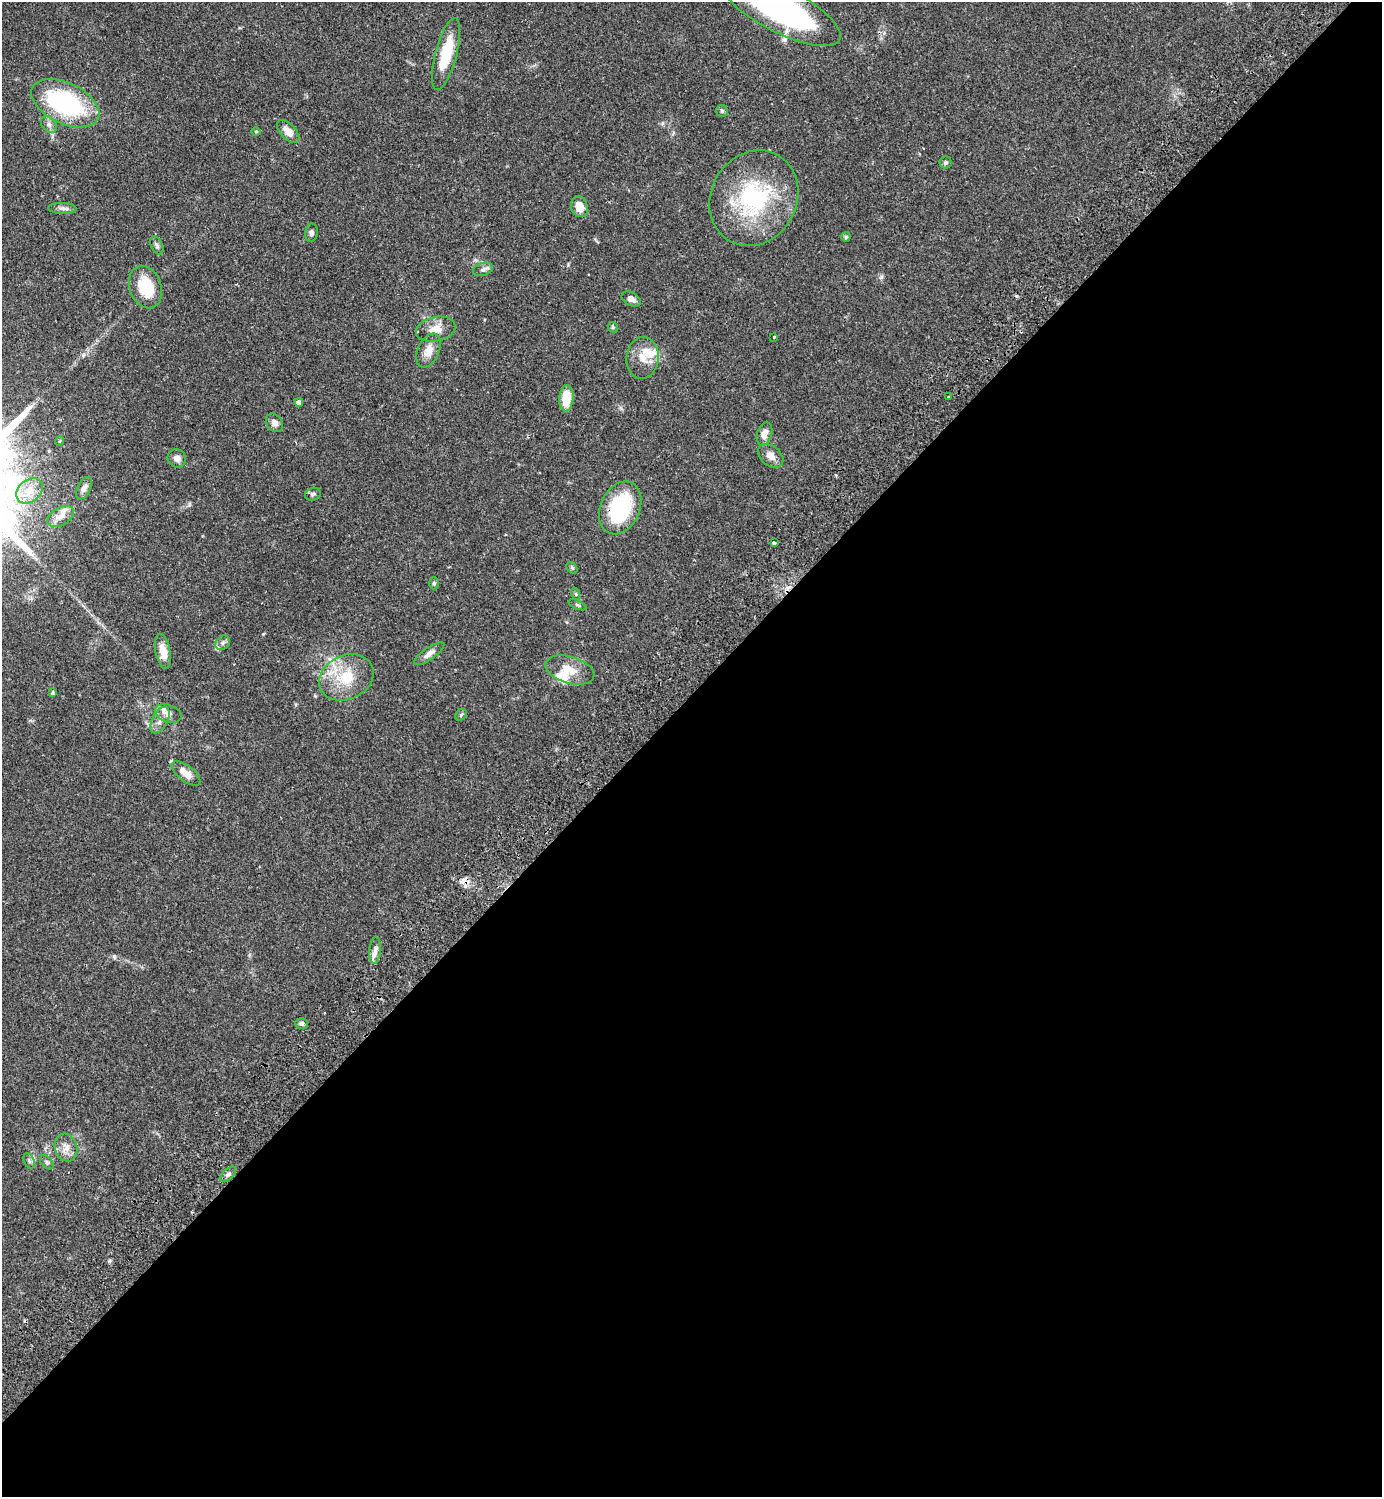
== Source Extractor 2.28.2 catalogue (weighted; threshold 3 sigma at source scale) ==
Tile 15 of 4 x 4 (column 3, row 4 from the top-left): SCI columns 3107-4486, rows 45-1539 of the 6072 x 6072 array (HDU 1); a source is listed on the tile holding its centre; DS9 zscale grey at full resolution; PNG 1384 x 1499 px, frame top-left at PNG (2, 2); each listed source drawn as its Kron ellipse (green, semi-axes under 4 px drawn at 4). Shown black and unused: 54% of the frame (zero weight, under 2 of 3 exposures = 3% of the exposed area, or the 3 px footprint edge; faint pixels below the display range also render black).
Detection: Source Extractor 2.28.2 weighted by HDU 2 'WHT'; one run over the whole footprint, this tile lists its part. Background 0.0707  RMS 0.0052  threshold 0.0235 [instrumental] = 3 sigma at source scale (4.5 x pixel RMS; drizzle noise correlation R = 1.50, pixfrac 1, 0.05/0.05 arcsec/px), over >= 5 px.
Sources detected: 64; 1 cosmic-ray / hot-pixel residue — neither listed nor drawn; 7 inside a brighter listed object's ellipse — not listed separately; the other 56 listed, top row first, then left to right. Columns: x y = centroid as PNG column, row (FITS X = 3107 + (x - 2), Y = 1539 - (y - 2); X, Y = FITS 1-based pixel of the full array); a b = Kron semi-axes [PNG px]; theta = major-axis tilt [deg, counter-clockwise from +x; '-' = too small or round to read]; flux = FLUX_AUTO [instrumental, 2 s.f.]
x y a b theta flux
781 10 66 22 -27 120
446 54 37 10 75 19
65 103 36 20 -26 65
722 111 6 6 - 1
49 124 9 6 -48 1.8
256 132 5 3 - 0.47
288 132 14 7 -45 4.7
946 163 6 6 - 1.1
754 198 49 43 61 58
579 207 10 8 -70 6.3
62 208 14 5 -2 2
311 233 9 6 81 1.8
846 237 5 4 - 0.63
157 245 10 5 -65 1.3
483 269 10 6 19 1.6
145 287 22 16 -70 18
631 299 10 6 -27 3.2
613 327 5 4 - 0.68
436 329 20 12 11 6.5
774 337 3 2 - 0.38
429 351 18 10 66 5.3
642 358 21 16 84 7.8
948 397 3 3 - 1.2
566 398 13 7 86 11
299 402 4 4 - 2.2
275 423 10 7 -52 2.6
764 434 12 7 72 3.4
60 441 5 3 - 0.44
771 456 14 10 -39 3.6
177 458 9 8 - 2.6
84 488 12 6 64 2.5
29 491 15 11 40 6.8
313 494 8 6 19 1.3
620 508 28 19 66 42
61 516 14 9 31 4.1
774 543 4 3 - 2.6
572 568 6 4 -43 0.76
434 583 6 5 - 0.84
576 594 6 4 -71 0.73
577 605 9 3 -23 0.79
223 643 8 6 44 1.5
163 651 18 7 -80 5.6
429 654 18 6 34 3.1
570 670 25 13 -16 9
346 677 28 22 25 19
53 693 4 3 - 1.9
168 713 14 8 -18 3.7
461 715 6 5 - 0.8
160 720 14 7 62 3.6
186 773 17 8 -37 6.2
375 951 13 5 85 2.8
301 1024 6 5 - 1.6
66 1148 14 11 -72 4.5
29 1161 8 5 -66 1.2
47 1162 8 5 -46 1.1
228 1174 10 5 44 1.6
Overlapping masked pixels (flux is a lower limit): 1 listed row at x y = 620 508
Isophote crosses this tile's border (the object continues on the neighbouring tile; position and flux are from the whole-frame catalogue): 1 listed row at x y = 781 10
Unlisted compact peaks at least as high as the median listed source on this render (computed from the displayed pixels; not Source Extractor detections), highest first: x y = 881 277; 114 956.